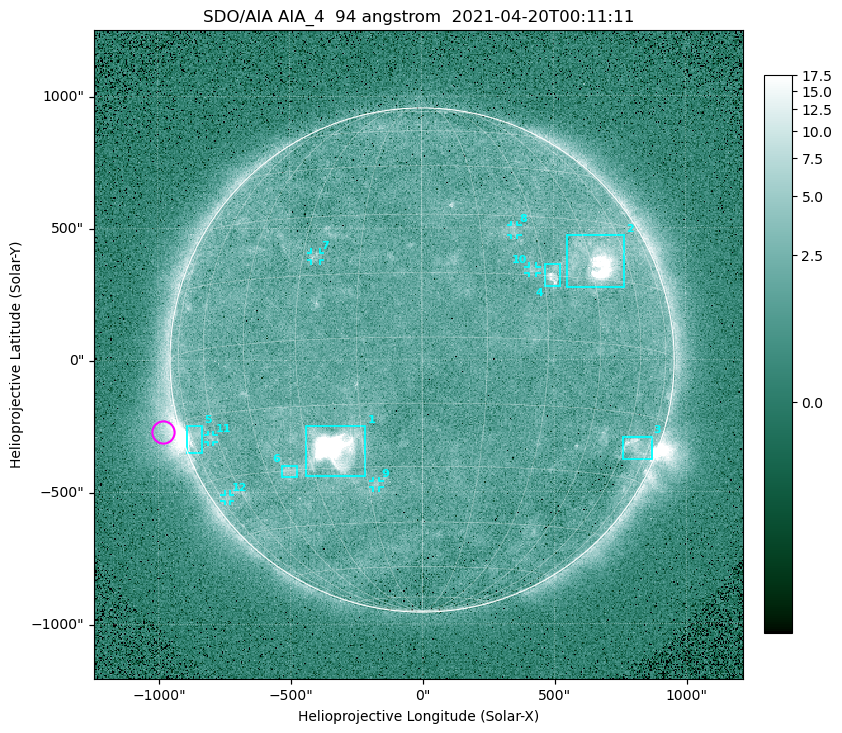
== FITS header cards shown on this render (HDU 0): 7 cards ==
TELESCOP= 'SDO/AIA '
INSTRUME= 'AIA_4   '
WAVELNTH=                   94
WAVEUNIT= 'angstrom'
DATE-OBS= '2021-04-20T00:11:11.12'
CTYPE1  = 'HPLN-TAN'
CTYPE2  = 'HPLT-TAN'

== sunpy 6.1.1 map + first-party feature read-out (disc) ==
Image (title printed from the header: SDO/AIA AIA_4  94 angstrom  2021-04-20T00:11:11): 512 x 512 px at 4.8 arcsec/px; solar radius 955 arcsec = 199 px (full disc in frame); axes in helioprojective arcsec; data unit not stated in the header (colour bar unlabelled)
Orientation: roll -0.138 deg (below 1 deg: not rotated)
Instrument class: DISC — disc imager (sunpy class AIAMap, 94 A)
Bright regions (active regions / flare kernels): reference = the median radial profile (limb darkening/brightening removed); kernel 5 px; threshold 5 sigma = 2.5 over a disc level ~1.75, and >= 1.15x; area >= 9 px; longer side >= 5 px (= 24 arcsec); searched inside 0.97 R_sun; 12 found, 12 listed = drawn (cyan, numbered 1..; 6 of them under ~33 arcsec drawn as corner ticks so the feature stays visible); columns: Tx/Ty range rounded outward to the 10 arcsec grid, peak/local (2 s.f.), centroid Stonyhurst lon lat
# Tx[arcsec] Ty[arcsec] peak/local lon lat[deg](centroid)
1 -440..-210 -440..-250 959 -22 -25
2 550..770 270..470 44 +48 +20
3 760..870 -380..-290 4.4 +66 -22
4 470..530 280..360 6.1 +33 +15
5 -900..-830 -350..-250 6.6 -73 -19
6 -540..-470 -440..-400 3.2 -38 -30
7 -420..-380 380..410 3 -27 +20
8 340..370 470..510 2.8 +24 +26
9 -190..-160 -480..-450 3 -13 -34
10 400..440 330..360 2.9 +27 +16
11 -810..-790 -310..-280 2.6 -63 -20
12 -750..-730 -540..-510 2.3 -70 -35
Off-limb structures (1.02-1.3 R_sun): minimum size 50 px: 6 found; the strongest spans PA ~90..115 deg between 1.02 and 1.21 R_sun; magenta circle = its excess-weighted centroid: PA ~105 deg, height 1.07 R_sun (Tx ~-980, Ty ~-270 arcsec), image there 4.5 x the reference